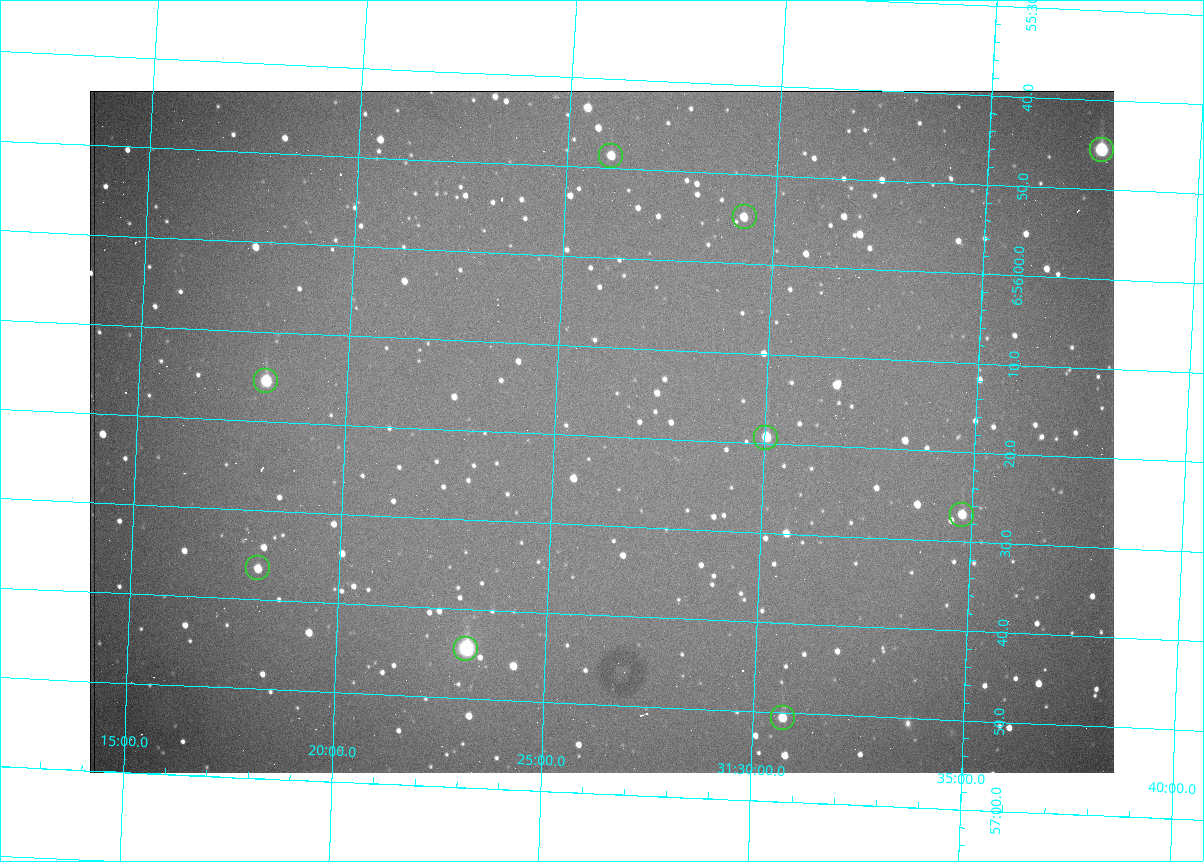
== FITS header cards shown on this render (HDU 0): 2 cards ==
NAXIS1  =                 1024 /fastest changing axis
NAXIS2  =                  682 /next to fastest changing axis

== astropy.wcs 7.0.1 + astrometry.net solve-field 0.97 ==
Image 1024 x 682 px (HDU 0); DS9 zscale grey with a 90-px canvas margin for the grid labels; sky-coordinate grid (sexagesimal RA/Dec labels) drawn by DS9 from the SOLVED WCS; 9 Tycho-2 reference stars matched to detected sources circled (green)
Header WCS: RA---TAN/DEC--TAN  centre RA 06:56:20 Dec +31:26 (104.08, +31.43 deg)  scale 1.44 arcsec/px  FOV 24.5' x 16.3'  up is -93 deg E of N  parity flipped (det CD > 0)
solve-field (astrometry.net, Tycho-2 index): VERIFIED the header's WCS against the Tycho-2 star catalogue (9 matches, 0 conflicts) and refined it, rather than solving blind
Solved WCS: RA---TAN-SIP/DEC--TAN-SIP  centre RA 06:56:19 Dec +31:26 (104.08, +31.44 deg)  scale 1.43 arcsec/px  FOV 24.4' x 16.3'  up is -93 deg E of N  parity flipped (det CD > 0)
The solver's refit moves the header's centre by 1.7 arcsec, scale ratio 0.9973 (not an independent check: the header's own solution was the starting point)
Tycho-2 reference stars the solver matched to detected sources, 9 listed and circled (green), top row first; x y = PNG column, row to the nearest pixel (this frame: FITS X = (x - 90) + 1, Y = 682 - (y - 91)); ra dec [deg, ICRS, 3 dp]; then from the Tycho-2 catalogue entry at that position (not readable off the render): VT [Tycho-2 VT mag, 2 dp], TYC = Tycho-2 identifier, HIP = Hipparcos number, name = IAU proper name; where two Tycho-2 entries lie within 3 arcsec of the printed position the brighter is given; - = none
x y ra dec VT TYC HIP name
1102 150 103.940 +31.628 9.24 2437-728-1 - -
611 156 103.952 +31.434 11.53 2437-424-1 - -
745 217 103.978 +31.488 11.51 2437-421-1 - -
266 381 104.065 +31.301 9.89 2437-425-1 - -
766 438 104.081 +31.501 10.83 2437-37-1 - -
962 515 104.112 +31.580 11.47 2437-71-1 - -
258 568 104.152 +31.301 11.67 2437-646-1 - -
466 649 104.185 +31.385 8.52 2437-370-1 33393 -
783 718 104.211 +31.512 11.03 2437-937-1 - -